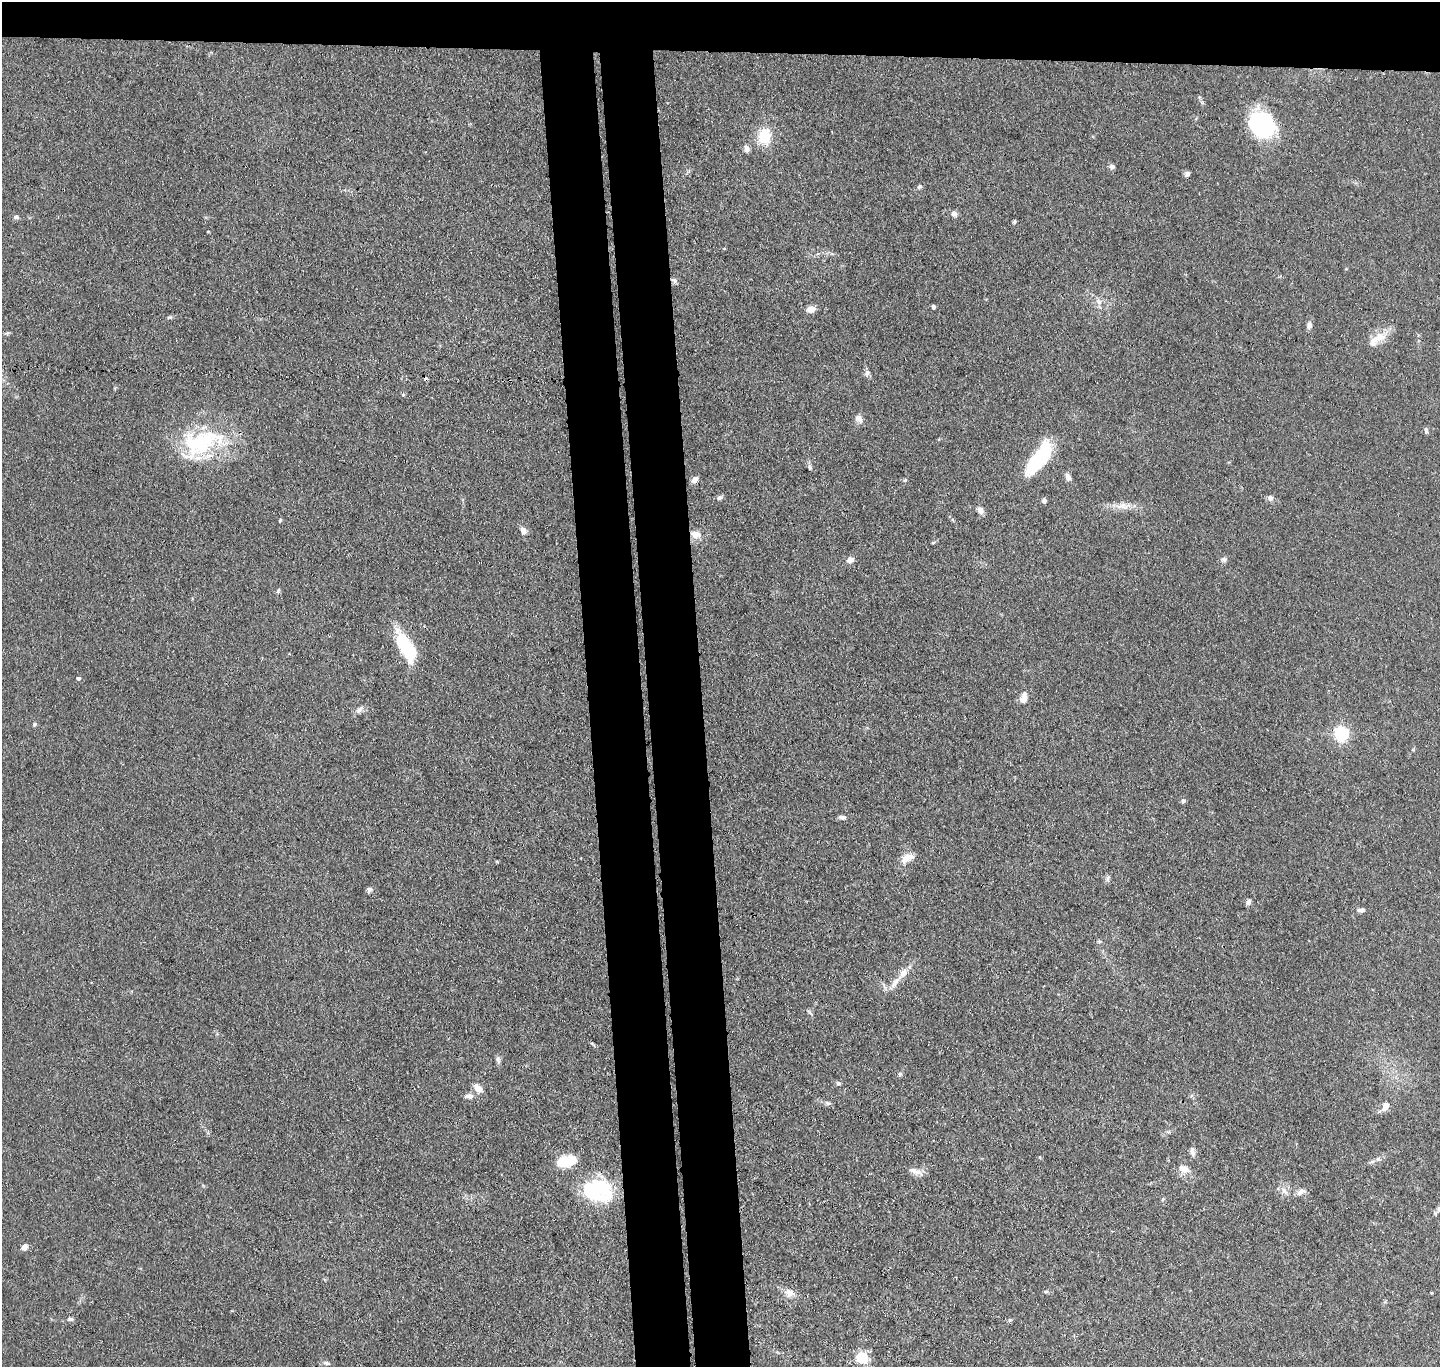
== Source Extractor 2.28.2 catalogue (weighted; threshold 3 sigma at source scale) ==
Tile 2 of 3 x 3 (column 2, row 1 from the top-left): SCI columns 1494-2931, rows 2856-4220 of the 4423 x 4346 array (HDU 1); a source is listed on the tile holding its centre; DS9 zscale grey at full resolution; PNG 1442 x 1369 px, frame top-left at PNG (2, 2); no overlay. Shown black and unused: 11% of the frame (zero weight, under 3 of 4 exposures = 5% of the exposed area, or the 3 px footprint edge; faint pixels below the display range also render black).
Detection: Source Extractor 2.28.2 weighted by HDU 2 'WHT'; one run over the whole footprint, this tile lists its part. Background 0.0905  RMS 0.0073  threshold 0.0327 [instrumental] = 3 sigma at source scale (4.5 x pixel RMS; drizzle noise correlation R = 1.50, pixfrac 1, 0.05/0.05 arcsec/px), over >= 5 px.
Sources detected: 85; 4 inside a brighter object's white glare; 1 cosmic-ray / hot-pixel residue — not listed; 2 inside a brighter listed object's ellipse — not listed separately; the other 78 listed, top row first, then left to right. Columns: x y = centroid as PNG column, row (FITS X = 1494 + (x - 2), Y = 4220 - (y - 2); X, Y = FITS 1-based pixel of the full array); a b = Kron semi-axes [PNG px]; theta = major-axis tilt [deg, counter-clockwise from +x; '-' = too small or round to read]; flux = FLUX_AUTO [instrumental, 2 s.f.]
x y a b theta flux
1263 124 29 23 -54 71
764 136 18 14 82 18
747 149 9 7 -76 2.7
1112 166 8 6 -23 2
1187 174 7 6 - 1.9
919 187 7 6 - 1.4
954 214 8 7 - 2.3
16 217 7 5 15 1.4
1014 221 6 4 71 0.92
208 231 3 2 - 0.57
674 281 10 5 -54 1.7
1099 302 10 5 -44 2.6
933 307 4 4 - 1.5
811 309 9 6 19 5.7
1309 325 10 6 83 2.7
1381 337 15 12 18 9.2
867 373 10 6 67 2.2
403 394 4 4 - 1.1
858 418 11 8 -40 3.7
1426 430 8 4 -74 1.4
202 442 59 30 30 68
1039 458 40 13 56 50
810 467 6 4 -88 1.3
1068 477 9 6 -70 3.5
695 480 7 6 - 3.4
905 480 5 4 - 0.97
719 498 7 6 - 1.6
1270 498 8 7 - 2.3
1044 501 5 5 - 2
1122 506 17 9 6 6.8
980 510 9 6 -45 3.5
280 520 6 4 64 0.8
523 530 8 6 -57 3.9
695 534 9 7 -2 6.6
933 543 5 3 - 0.77
1224 559 8 6 -6 1.9
851 560 8 6 22 4.1
278 591 7 5 69 1.1
406 646 33 13 -61 44
78 678 4 4 - 1.7
1024 698 14 8 76 5.8
359 710 10 7 45 2.9
34 724 5 4 - 1.3
1341 733 6 6 - 160
1183 801 6 5 - 1.2
842 817 8 5 -7 2.3
907 858 20 10 27 6.9
1108 879 7 4 -89 1.6
369 890 8 6 54 1.8
1248 902 7 5 66 2
1361 910 9 5 4 2.9
1099 941 6 4 -19 0.95
895 982 20 6 52 6.1
498 1060 9 6 -79 2.2
900 1074 6 5 - 1.2
838 1083 6 5 - 1.3
477 1088 10 7 -49 6.5
469 1096 12 6 -2 3.4
828 1103 8 4 1 1.5
1386 1106 11 7 60 5.8
1192 1152 13 6 -76 3
1039 1157 5 3 - 0.56
1378 1159 7 5 43 1.7
567 1161 23 12 11 18
1183 1169 16 9 -24 6.2
913 1170 15 7 -19 4.3
597 1190 36 21 -20 43
1284 1191 11 6 -56 3.7
1301 1192 13 7 42 3.6
1439 1208 8 6 71 1.9
25 1247 8 6 63 3.3
1046 1292 6 4 1 1
790 1293 11 9 -27 5.7
1432 1293 4 3 - 0.56
70 1319 7 5 -6 1.7
1010 1320 5 5 - 1
862 1357 8 7 - 27
326 1363 6 5 - 1.4
Overlapping masked pixels (flux is a lower limit): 1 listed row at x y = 674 281
Isophote crosses this tile's border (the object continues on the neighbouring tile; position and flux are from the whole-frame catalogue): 1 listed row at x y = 1439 1208